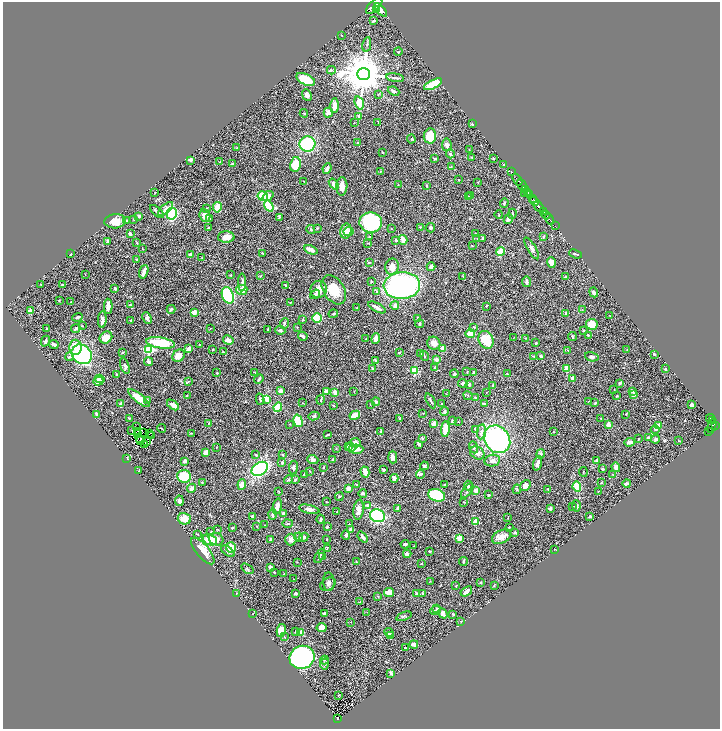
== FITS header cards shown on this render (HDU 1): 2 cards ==
NAXIS1  =                 1435
NAXIS2  =                 1453

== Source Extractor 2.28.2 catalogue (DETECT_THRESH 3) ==
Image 1435 x 1453 px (HDU 1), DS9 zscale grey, zoomed out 1/2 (1 PNG px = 2 x 2 image px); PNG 722 x 731 px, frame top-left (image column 2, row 1453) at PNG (3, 2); each listed source drawn as its Kron ellipse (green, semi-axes under 4 px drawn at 4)
Background 0.544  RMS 0.021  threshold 0.064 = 3 sigma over >= 5 px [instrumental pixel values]
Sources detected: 518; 35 cannot appear on this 1/2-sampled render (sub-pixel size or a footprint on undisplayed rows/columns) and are neither listed nor drawn; the other 483 listed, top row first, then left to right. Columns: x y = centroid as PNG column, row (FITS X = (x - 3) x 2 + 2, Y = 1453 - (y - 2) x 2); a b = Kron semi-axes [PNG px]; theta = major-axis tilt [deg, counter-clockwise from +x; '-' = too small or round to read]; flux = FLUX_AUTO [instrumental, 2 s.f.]
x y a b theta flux
374 6 10 5 44 2200
377 9 4 2 - 480
381 10 8 4 -46 1900
374 21 4 2 - 4.8
341 35 3 2 - 1.9
367 44 7 2 78 5.6
398 52 4 2 - 3.2
331 70 4 2 - 3.6
364 74 6 6 - 17000
395 78 9 2 -9 6.5
306 79 10 5 -25 100
433 84 10 3 27 130
394 91 6 3 -22 9.3
378 94 3 2 - 1.5
307 95 6 4 -67 13
359 103 7 4 -73 57
334 105 7 3 89 35
328 112 5 4 - 22
304 113 4 2 - 3.5
359 116 4 3 - 8.6
378 122 3 2 - 2.2
354 123 2 1 - 1.2
473 124 3 3 - 6.5
430 136 7 6 - 100
411 139 4 2 - 1.9
358 143 3 2 - 2.6
307 144 8 7 - 210
447 145 6 5 - 15
237 148 2 2 - 1.6
469 149 2 2 - 1.3
382 152 2 2 - 4
450 154 4 4 - 5.3
472 157 3 2 - 3.1
493 158 3 2 - 2.7
435 159 4 3 - 5.2
191 160 2 2 - 37
220 162 3 2 - 1.5
232 164 3 3 - 4.3
295 164 7 5 80 89
504 165 3 2 - 3.6
451 167 2 1 - 1.3
327 168 5 2 - 14
380 171 3 3 - 3
512 172 2 1 - 17
458 180 2 2 - 2.8
517 180 6 2 -55 850
304 182 2 2 - 1.9
478 182 3 2 - 2.2
334 184 6 4 -51 18
398 185 2 2 - 1.7
521 185 6 2 -50 970
342 186 9 5 88 23
427 186 3 2 - 4.5
525 190 3 2 - 140
527 192 2 2 - 83
155 193 3 2 - 1.7
525 193 2 1 - 49
470 195 3 2 - 2.7
529 195 3 2 - 310
263 196 5 5 - 75
268 196 6 4 39 24
468 196 4 3 - 3.4
532 198 3 2 - 200
534 201 5 3 - 410
504 203 4 2 - 4.4
269 206 6 4 -55 120
217 207 5 4 - 58
539 207 6 2 -51 1100
166 209 9 4 42 17
207 209 3 3 - 3.1
543 211 3 1 - 200
157 212 8 3 -43 11
172 213 6 5 - 280
512 214 5 2 - 6.7
499 215 4 2 - 2.1
546 215 4 2 - 640
139 216 3 3 - 9.5
205 216 6 5 - 33
279 217 3 3 - 3.2
210 218 3 2 - 3.9
134 219 3 2 - 2
508 219 5 4 - 13
549 219 6 2 -58 140
115 221 10 7 4 43
127 221 4 2 - 2.6
371 222 11 10 - 340
555 226 2 1 - 22
420 227 3 2 - 2
208 228 3 3 - 3.1
317 228 3 2 - 3.5
430 228 5 4 - 8.1
311 229 4 3 - 3.6
391 229 2 2 - 1.5
346 231 7 5 77 33
348 231 5 4 - 26
475 233 3 2 - 2.8
130 234 3 3 - 11
370 236 3 2 - 2.6
543 236 4 3 - 4
226 237 8 5 -1 36
482 238 2 2 - 6.6
477 239 2 1 - 1.3
396 240 2 2 - 7.1
403 240 5 2 - 51
108 241 3 2 - 10
137 243 3 3 - 2.7
368 243 3 2 - 2.4
472 246 3 2 - 2.3
532 248 12 4 -59 14
142 249 2 2 - 2.2
311 250 7 3 -26 24
501 251 5 3 - 67
263 253 3 2 - 3.3
70 254 3 2 - 5.1
575 254 6 2 -20 4.7
190 255 3 3 - 14
202 258 3 2 - 1.5
136 259 3 2 - 3.1
369 262 3 2 - 3.4
551 262 5 3 - 32
392 267 8 6 74 39
431 267 4 4 - 13
144 272 7 3 73 26
85 274 2 2 - 1.6
231 275 3 2 - 2.2
260 276 3 2 - 2.5
463 276 2 2 - 1.8
565 277 3 3 - 4.3
371 281 3 2 - 2.8
242 282 9 2 90 7.5
526 282 5 3 - 9.8
41 285 2 1 - 1.4
62 285 3 2 - 5.3
285 285 2 2 - 2.5
402 286 18 13 4 900
115 288 3 3 - 15
319 289 9 8 - 41
242 290 6 5 - 38
334 290 16 10 -57 95
377 292 4 3 - 3.1
594 292 5 4 - 14
315 294 5 4 - 5.5
228 295 9 5 -69 300
59 300 2 2 - 1.7
70 302 2 2 - 1.6
290 303 3 2 - 2
130 305 4 3 - 5.3
395 305 4 3 - 17
108 306 7 4 -88 17
486 306 3 2 - 2.9
377 307 10 3 -28 17
357 308 2 2 - 3.2
171 309 4 3 - 5.3
582 309 3 1 - 1.5
30 311 3 3 - 19
194 312 3 3 - 23
566 313 4 3 - 12
333 314 5 2 - 3.5
609 315 2 2 - 1.3
78 317 5 3 - 8.4
147 318 6 4 -65 8.2
317 318 5 4 - 130
418 318 3 3 - 4.4
102 320 8 3 88 19
131 320 3 2 - 2.8
303 320 3 2 - 2.9
284 323 5 3 - 6.9
420 324 4 3 - 5.1
592 324 6 5 - 48
82 326 3 1 - 1.4
297 327 2 2 - 1.8
474 327 3 2 - 3.5
46 328 3 2 - 3
76 328 5 3 - 6.7
210 328 3 2 - 1.9
268 330 3 2 - 3.9
280 330 5 4 - 7.5
584 331 3 2 - 3.1
470 333 5 4 - 60
588 335 2 2 - 4.4
303 336 5 3 - 10
106 337 6 5 - 43
572 337 4 3 - 4.1
376 338 5 4 - 21
513 338 2 2 - 1.5
525 338 3 2 - 1.9
366 339 2 1 - 1.1
228 340 5 4 - 24
486 340 9 7 -64 130
45 341 5 2 - 5.9
161 343 15 5 -8 150
434 343 7 6 - 27
536 343 2 2 - 5.5
54 344 5 3 - 11
199 344 2 2 - 2.7
75 347 7 6 - 36
443 348 3 3 - 53
149 349 3 3 - 330
189 349 3 3 - 58
627 349 3 2 - 1.7
213 350 2 2 - 4.5
568 350 3 2 - 1.7
123 352 3 2 - 3.3
223 352 2 2 - 3.8
399 353 2 2 - 10
82 354 11 9 -43 460
420 354 3 3 - 13
654 354 3 2 - 4.3
179 356 7 5 43 28
424 356 5 3 - 4.5
533 356 3 3 - 2.7
541 356 2 2 - 17
69 357 4 3 - 4.2
592 357 7 4 -13 12
437 359 4 3 - 9.4
376 360 3 3 - 6.5
149 362 4 3 - 15
125 366 8 4 -72 10
434 367 2 2 - 2.8
372 369 4 2 - 5.7
567 369 4 3 - 42
665 369 3 2 - 5.2
414 371 3 3 - 200
467 372 3 1 - 2.3
217 373 2 2 - 4.2
255 373 3 3 - 2.4
474 373 3 3 - 5.7
507 373 3 2 - 2.4
117 374 3 2 - 2.3
454 374 4 3 - 5.3
572 378 3 3 - 9
100 379 4 3 - 11
259 379 5 3 - 5.8
98 381 5 3 - 27
188 381 3 3 - 3.2
463 383 4 3 - 9.8
620 383 3 3 - 10
469 384 3 3 - 8.7
493 385 4 3 - 3.9
614 389 2 2 - 2.2
280 391 3 3 - 24
326 391 3 2 - 25
632 391 3 3 - 6.2
335 392 4 3 - 26
354 392 2 2 - 1.8
487 392 2 1 - 1
446 394 2 2 - 1.3
633 395 4 3 - 14
187 396 4 2 - 2.3
468 396 5 3 - 4.4
616 396 3 2 - 3.4
139 398 13 4 -39 49
475 398 3 3 - 6.6
260 399 6 4 -75 7.3
267 399 4 3 - 44
147 400 3 3 - 3.6
321 400 4 2 - 3.1
431 401 8 2 -62 5.6
376 402 4 3 - 8.1
589 402 3 2 - 2.4
303 403 2 2 - 1.4
485 403 3 2 - 4.6
595 403 3 2 - 2.9
121 404 3 3 - 13
441 404 3 2 - 2.8
173 405 7 4 -36 29
370 405 2 2 - 1.5
692 405 3 3 - 16
334 406 3 3 - 3.6
278 407 5 4 - 76
444 412 4 3 - 5.9
423 413 3 2 - 1.4
97 414 4 2 - 7.6
626 414 3 3 - 2.7
355 415 5 3 - 84
314 416 5 4 - 6.2
129 418 3 2 - 2.6
400 418 3 3 - 3.6
601 418 2 2 - 2.2
711 419 5 2 - 160
298 421 6 4 -75 88
452 421 3 3 - 3.8
712 421 2 1 - 67
458 422 3 1 - 1.5
209 423 4 3 - 5.1
434 423 3 3 - 25
289 424 3 2 - 1.9
608 425 4 2 - 36
715 425 4 2 - 320
658 426 4 4 - 24
712 426 7 3 76 260
137 427 2 1 - 2.1
161 428 4 1 - 2.3
445 429 8 3 87 77
475 429 2 2 - 12
655 429 4 3 - 4.2
132 430 2 1 - 2
138 431 2 1 - 1.6
381 431 4 3 - 3.9
481 432 7 4 80 18
554 432 3 2 - 1.5
708 432 2 1 - 21
137 433 3 1 - 0.99
143 433 3 1 - 1.6
150 433 3 1 - 1.4
191 433 3 3 - 2.5
152 435 2 1 - 4.4
328 435 3 2 - 5.2
140 438 2 1 - 0.57
422 438 3 3 - 5.7
649 438 4 2 - 11
497 439 15 12 -52 710
639 439 2 2 - 2.1
655 439 4 4 - 7.7
140 441 3 1 - 0.088
147 441 3 1 - 1.5
679 441 4 2 - 2.5
630 442 5 3 - 16
355 443 5 4 - 20
419 444 4 3 - 6.3
145 445 2 1 - 0.63
217 447 2 2 - 1.5
348 447 4 3 - 14
351 447 4 3 - 9.3
473 447 6 4 -69 7
336 448 3 2 - 1.9
356 449 7 4 2 34
206 452 4 4 - 21
477 453 8 6 -32 14
283 454 3 3 - 4
541 454 4 3 - 7.3
256 455 2 2 - 4.9
393 457 6 4 -90 17
127 458 3 2 - 2.6
313 460 5 4 - 12
332 460 4 3 - 5.2
184 461 4 3 - 12
492 461 8 6 10 19
597 461 3 3 - 14
282 462 3 3 - 5.8
538 463 7 3 72 18
424 466 4 3 - 8.5
323 467 2 2 - 2.9
616 467 5 4 - 15
293 468 7 3 83 8.6
260 469 9 6 35 440
602 469 4 3 - 5.1
383 470 3 2 - 5
139 471 3 2 - 1.5
310 471 3 2 - 2.5
365 472 5 4 - 28
583 472 5 2 - 2.2
304 474 3 2 - 3
420 474 4 3 - 10
613 475 3 2 - 2
184 476 7 6 - 130
394 479 4 3 - 22
289 480 5 2 - 5.9
295 480 3 3 - 6.1
202 482 3 3 - 2.8
601 483 2 2 - 2.6
627 483 4 2 - 9.6
242 485 5 4 - 25
356 485 2 2 - 3.5
444 485 2 2 - 3.2
468 485 5 4 - 7.2
525 485 6 4 52 24
577 487 5 4 - 74
192 488 5 3 - 25
349 488 3 3 - 18
517 489 5 3 - 5
548 489 3 2 - 2.6
476 490 3 3 - 36
279 491 3 2 - 2.3
467 491 9 3 54 8.7
598 491 3 2 - 1.7
363 493 4 3 - 9.8
437 495 8 6 -15 230
488 495 2 2 - 3.4
339 497 4 2 - 4.9
179 501 5 4 - 13
327 502 3 2 - 1.9
464 502 3 2 - 1.6
367 505 3 3 - 8.5
277 506 8 4 78 21
572 506 3 2 - 2
577 506 5 3 - 10
398 508 3 2 - 9.1
550 508 3 3 - 6.8
309 509 10 4 -13 16
359 510 10 5 82 21
337 512 2 2 - 2.4
283 513 3 2 - 12
272 514 5 3 - 10
377 516 7 6 - 340
590 516 3 2 - 7.4
252 517 3 2 - 6.2
508 518 3 1 - 1.7
184 519 6 6 - 42
321 519 4 3 - 7
476 522 3 3 - 42
288 523 5 3 - 5.8
349 524 2 2 - 3.1
265 525 2 1 - 1.2
257 526 2 2 - 3.5
327 527 4 2 - 3.6
509 527 2 2 - 3.7
232 528 3 2 - 3.6
218 529 3 2 - 2.1
351 530 4 3 - 7.2
211 532 4 2 - 2.6
515 532 3 2 - 6.2
197 534 3 2 - 2.2
346 535 5 3 - 9
298 537 4 2 - 3.2
304 537 5 3 - 6.5
363 537 6 3 -50 18
502 537 10 6 26 32
460 538 4 3 - 41
216 539 7 6 - 22
271 539 3 2 - 7.2
327 539 2 2 - 3.2
210 540 7 5 -22 100
291 540 6 5 - 13
405 544 4 3 - 9.8
414 546 3 3 - 2.3
231 548 5 5 - 40
327 548 3 2 - 2.1
554 549 2 1 - 1.8
203 551 16 6 -51 53
228 551 7 3 -37 9
429 551 2 2 - 9.6
407 554 4 3 - 14
319 556 7 3 64 9.3
323 557 3 2 - 2.2
297 562 2 2 - 1.5
356 562 3 3 - 3.1
463 562 4 2 - 3.9
421 563 2 2 - 3.2
270 568 3 2 - 17
247 569 7 3 -35 5.4
274 572 2 2 - 2.8
284 574 3 2 - 2.4
294 579 2 1 - 0.94
430 581 3 2 - 1.7
329 582 9 6 -88 13
481 582 3 2 - 2.3
328 584 8 6 32 14
494 585 4 2 - 2.3
456 586 3 2 - 2.7
466 591 6 3 36 18
236 593 2 2 - 1.3
296 593 3 2 - 9.9
389 593 5 4 - 37
417 594 3 3 - 7.6
423 594 3 2 - 11
378 596 3 2 - 3.6
360 602 3 2 - 3.2
437 609 4 3 - 4.3
435 611 5 3 - 5.8
367 612 2 1 - 1.1
324 613 4 3 - 6.4
253 614 3 1 - 2.4
443 614 5 3 - 21
453 614 4 2 - 2.6
404 616 8 2 19 4.8
461 621 2 2 - 1.4
351 622 2 2 - 2
322 628 5 4 - 22
281 631 7 4 79 53
296 631 4 3 - 4
301 632 4 3 - 30
389 633 5 3 - 11
391 635 4 3 - 5.8
284 637 4 3 - 3.7
414 644 4 3 - 20
405 648 4 2 - 4.2
302 657 13 11 19 1300
324 660 4 3 - 3.6
324 664 5 4 - 7.5
391 673 4 2 - 5.3
338 695 3 2 - 2.5
337 718 4 3 - 160
At the frame edge (FLAGS 8, measured only in part): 1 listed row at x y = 374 6
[35 sub-pixel or undisplayed-footprint detections neither listed nor drawn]